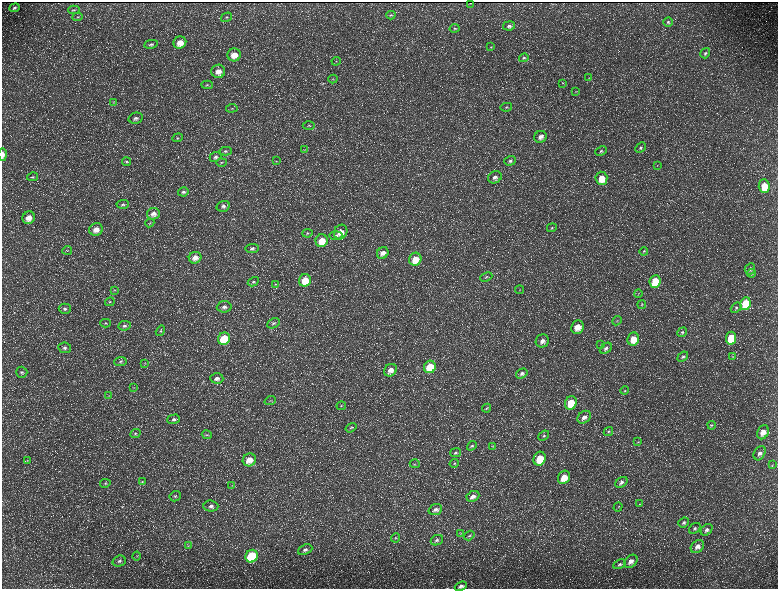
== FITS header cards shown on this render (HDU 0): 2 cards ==
NAXIS1  =                 1552 / length of data axis 1
NAXIS2  =                 1173 / length of data axis 2

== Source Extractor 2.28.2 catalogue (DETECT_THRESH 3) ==
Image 1552 x 1173 px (HDU 0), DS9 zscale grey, zoomed out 1/2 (1 PNG px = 2 x 2 image px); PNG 780 x 591 px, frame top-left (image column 1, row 1173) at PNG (2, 2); each listed source drawn as its Kron ellipse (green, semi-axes under 4 px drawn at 4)
Background 228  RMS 10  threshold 31.2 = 3 sigma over >= 5 px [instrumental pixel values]
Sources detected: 191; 36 cannot appear on this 1/2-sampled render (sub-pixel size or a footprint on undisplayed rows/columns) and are neither listed nor drawn; the other 155 listed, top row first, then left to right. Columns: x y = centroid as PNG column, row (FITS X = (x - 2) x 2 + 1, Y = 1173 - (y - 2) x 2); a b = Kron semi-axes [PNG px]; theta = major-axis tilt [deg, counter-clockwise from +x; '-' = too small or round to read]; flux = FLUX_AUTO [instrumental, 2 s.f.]
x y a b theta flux
470 3 2 1 - 740
14 8 5 3 - 3600
74 10 6 3 2 2400
391 15 4 3 - 2500
78 17 5 3 - 2400
226 17 6 4 34 3000
668 22 5 4 - 3700
509 26 6 4 9 6000
455 28 5 4 - 2800
180 43 6 6 - 24000
151 44 7 4 11 4900
491 47 3 3 - 1300
705 53 5 4 - 4500
234 55 6 6 - 23000
524 58 5 4 - 3600
336 61 4 3 - 2000
218 71 7 6 - 17000
589 78 3 2 - 1100
333 79 4 2 - 1700
562 83 4 3 - 1800
207 85 6 4 -3 3100
576 92 3 3 - 1600
114 103 3 2 - 1600
506 107 6 4 10 3300
232 108 6 3 7 2600
136 118 7 5 14 6900
309 126 6 3 0 2300
540 137 6 5 - 11000
178 138 5 4 - 2800
640 148 6 4 44 4300
304 150 4 3 - 1600
226 151 6 4 -2 3500
601 151 6 4 24 4100
3 154 6 3 -89 9400
216 157 6 4 23 5200
276 161 3 2 - 1300
510 161 6 4 20 5800
126 162 4 3 - 2400
221 162 5 3 - 2000
657 166 3 2 - 810
32 177 5 4 - 3000
495 177 7 6 - 9700
601 178 6 6 - 33000
764 186 7 5 -86 37000
183 192 5 4 - 4400
123 204 6 4 5 4300
223 206 6 5 - 6600
153 214 6 5 - 13000
29 218 6 6 - 21000
150 223 4 2 - 1600
552 228 5 3 - 2500
96 229 7 6 - 19000
341 232 7 6 - 20000
307 233 5 3 - 2600
336 236 6 4 5 4400
322 241 6 6 - 32000
252 248 7 4 8 6000
67 250 5 3 - 1700
644 251 4 3 - 1900
383 253 6 5 - 15000
195 258 6 5 - 15000
415 259 6 6 - 29000
750 269 6 5 - 7300
751 273 5 4 - 3100
486 277 6 4 24 3400
305 280 6 6 - 40000
655 281 6 5 - 65000
253 282 6 4 30 3600
275 284 4 3 - 2100
115 290 4 3 - 2200
519 290 4 2 - 1500
638 293 4 3 - 1600
110 302 5 3 - 2600
642 304 4 3 - 1700
745 304 6 5 - 88000
224 307 7 5 3 8500
736 308 6 4 39 3900
65 309 6 5 - 5300
617 321 5 3 - 2300
106 323 5 4 - 3000
273 323 6 4 26 5000
124 326 6 4 6 5700
577 327 7 6 - 24000
160 331 6 4 58 3000
682 332 5 4 - 3500
731 338 6 5 - 73000
224 339 6 6 - 90000
633 339 7 6 - 31000
542 341 7 6 - 11000
600 345 3 2 - 840
65 348 6 5 - 6300
606 348 7 4 39 7300
683 357 6 4 40 4500
732 357 4 3 - 1500
120 361 6 4 2 4400
145 363 4 2 - 1300
430 367 6 5 - 62000
390 370 7 5 39 16000
22 372 6 5 - 5100
522 373 6 4 35 6700
217 378 6 5 - 8200
134 388 4 4 - 2400
625 391 4 3 - 2200
109 396 3 2 - 1000
270 401 6 2 20 1700
571 403 7 5 69 52000
341 406 5 3 - 2200
486 408 4 3 - 2100
584 417 7 5 40 11000
174 419 6 4 16 6200
712 425 4 3 - 2200
351 428 6 3 33 2400
608 431 5 4 - 3400
763 432 7 5 67 22000
135 433 5 3 - 2800
207 435 5 3 - 2100
544 436 6 4 40 4200
638 442 3 3 - 1400
472 446 5 4 - 3700
493 446 3 2 - 930
456 453 5 4 - 3500
760 453 7 5 58 9100
540 459 7 6 - 53000
249 460 7 6 - 23000
27 461 3 3 - 1700
454 463 5 3 - 2100
415 464 5 2 - 1500
772 465 3 2 - 1400
564 477 7 5 60 32000
142 482 4 4 - 2100
621 482 6 4 37 6700
105 483 5 4 - 2800
232 486 4 3 - 1500
175 496 6 5 - 4300
473 496 6 5 - 12000
640 504 4 2 - 1400
211 506 7 5 -3 8200
618 507 5 2 - 1500
435 509 7 5 20 9200
684 522 5 4 - 4200
695 528 6 4 38 4800
707 530 6 5 - 7300
461 533 4 3 - 1500
469 535 6 4 35 3300
395 538 5 3 - 2100
437 540 6 5 - 5800
188 546 4 3 - 1800
697 547 7 5 46 11000
305 550 7 5 23 7200
137 556 4 2 - 1500
252 556 6 6 - 160000
119 561 7 5 18 6000
631 561 7 5 42 13000
620 564 7 4 24 4200
461 586 6 4 22 6400
At the frame edge (FLAGS 8, measured only in part): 2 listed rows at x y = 3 154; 461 586
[36 sub-pixel or undisplayed-footprint detections neither listed nor drawn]